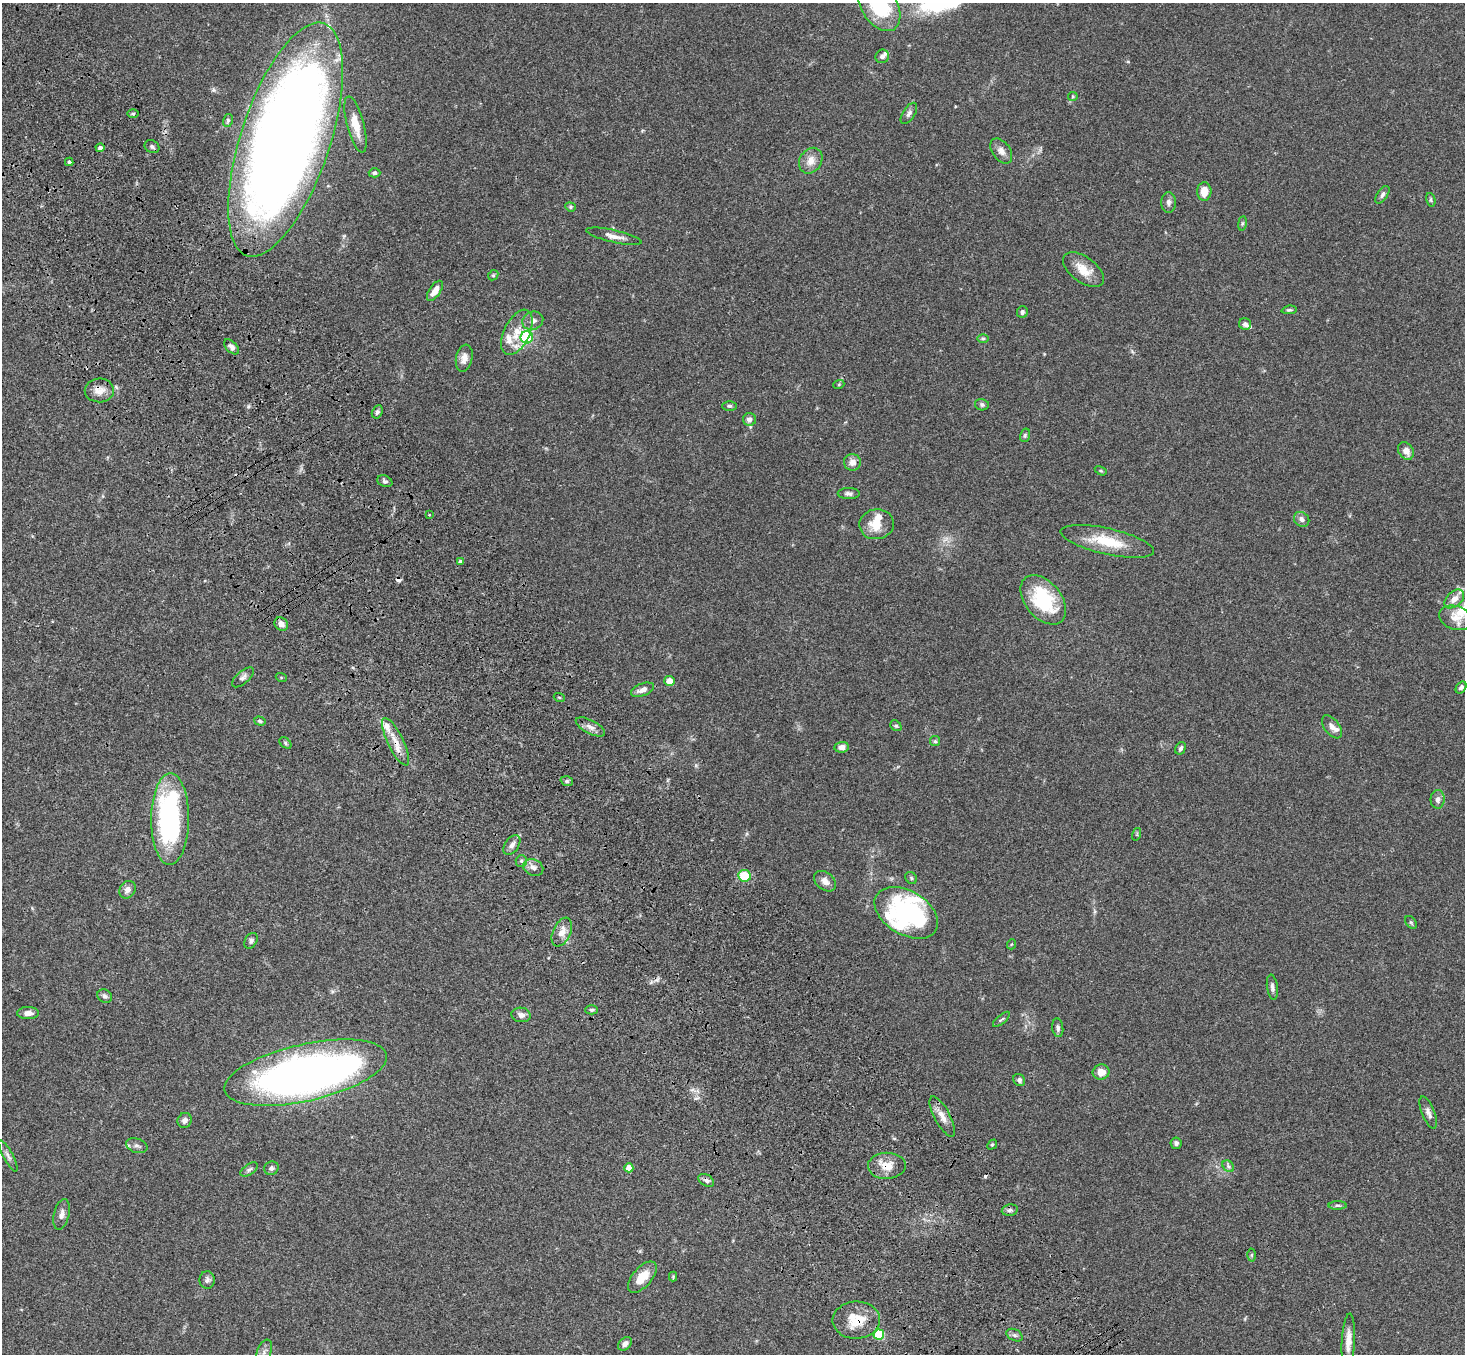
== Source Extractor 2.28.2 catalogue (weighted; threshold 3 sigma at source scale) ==
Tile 11 of 4 x 4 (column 3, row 3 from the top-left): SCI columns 3032-4494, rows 1727-3078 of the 6061 x 6017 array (HDU 1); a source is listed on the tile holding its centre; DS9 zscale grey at full resolution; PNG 1467 x 1356 px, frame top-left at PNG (2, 3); each listed source drawn as its Kron ellipse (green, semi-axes under 4 px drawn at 4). Shown black and unused: <1% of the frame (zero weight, under 3 of 4 exposures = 6% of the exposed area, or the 3 px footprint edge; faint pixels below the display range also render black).
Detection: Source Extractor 2.28.2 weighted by HDU 2 'WHT'; one run over the whole footprint, this tile lists its part. Background 0.0593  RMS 0.0053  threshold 0.0237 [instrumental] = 3 sigma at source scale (4.5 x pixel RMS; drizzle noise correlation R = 1.50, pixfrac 1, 0.05/0.05 arcsec/px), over >= 5 px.
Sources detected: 142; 1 too faint to see at this stretch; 5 inside a brighter object's white glare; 4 cosmic-ray / hot-pixel residue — neither listed nor drawn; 11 inside a brighter listed object's ellipse — not listed separately; the other 121 listed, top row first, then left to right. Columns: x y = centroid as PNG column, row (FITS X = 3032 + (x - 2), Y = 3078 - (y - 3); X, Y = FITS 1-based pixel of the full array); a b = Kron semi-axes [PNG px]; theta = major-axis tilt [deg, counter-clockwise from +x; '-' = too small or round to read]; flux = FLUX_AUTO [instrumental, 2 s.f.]
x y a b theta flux
879 5 28 17 -57 41
882 56 7 6 - 1.8
1073 96 4 4 - 0.6
133 113 5 3 - 0.67
909 113 12 6 57 1.8
228 120 6 5 - 0.92
356 124 29 8 -75 7.8
285 140 122 44 71 830
152 147 8 6 -30 1.5
100 148 4 4 - 1.7
1001 151 14 9 -54 3.4
811 161 13 10 57 5.3
69 162 4 4 - 0.72
375 173 6 4 -2 1
1204 191 9 7 88 6
1382 195 10 5 55 1.6
1431 200 7 4 -75 0.89
1168 202 10 7 90 2
570 207 5 4 - 0.73
1242 223 7 4 82 0.75
614 236 28 6 -13 3.8
1083 270 23 12 -36 8.7
493 275 5 4 - 0.74
435 291 11 5 57 4.4
1289 310 8 4 5 0.9
1022 312 6 5 - 1.4
533 321 11 9 24 3
1245 324 6 5 - 1.8
517 332 24 12 64 9.9
527 337 6 6 - 28
983 338 6 4 0 0.68
231 347 9 5 -45 2.1
464 358 14 8 78 3.7
839 384 5 3 - 0.54
99 390 14 12 2 5
982 405 7 5 -13 1.1
729 406 7 5 -1 1
377 412 7 5 62 1.2
750 419 6 6 - 2.3
1025 435 7 5 74 0.85
1406 451 9 7 -56 3.8
852 462 8 8 - 3.7
1101 471 6 4 -30 0.67
385 481 8 5 -23 1.2
849 494 11 5 -1 1.7
429 515 3 2 - 0.44
1302 519 8 7 - 2.2
877 524 17 15 7 9.6
1107 541 48 13 -13 19
460 561 4 3 - 0.69
1454 599 11 7 41 5
1043 600 28 18 -51 35
1455 618 17 12 -19 4.9
281 624 7 6 - 3.5
243 677 13 6 40 1.9
281 677 5 3 - 0.5
669 681 5 5 - 6.1
1461 687 6 4 54 1.5
643 690 12 6 21 3.7
559 697 5 3 - 0.49
260 721 6 4 -17 0.75
896 726 6 5 - 0.8
590 727 16 7 -28 3.2
1332 727 13 7 -52 3
935 741 5 5 - 0.79
396 742 26 7 -64 7.3
285 743 7 4 -39 0.85
842 747 7 5 4 2.6
1181 748 7 5 59 1.2
567 781 6 4 -19 0.87
1438 799 9 7 87 2.2
170 819 46 19 89 97
1137 834 6 4 73 0.63
512 845 11 7 55 2.6
521 861 6 5 - 1
533 867 10 8 -22 2.9
745 876 6 6 - 15
911 878 6 5 - 0.8
825 881 12 8 -38 3.5
127 890 9 7 56 3
906 913 34 22 -31 36
1411 922 7 4 -53 0.81
562 932 15 9 65 4.9
251 941 8 6 58 1.3
1012 944 5 3 - 0.49
1272 987 12 5 -82 1.7
105 996 8 6 -32 1.4
591 1010 6 4 -1 0.96
28 1013 11 6 0 3.2
521 1015 10 7 -9 2.6
1001 1019 10 3 39 0.91
1058 1028 9 5 -81 1.4
1101 1072 8 7 - 4.8
305 1073 83 28 13 310
1019 1080 6 5 - 1.4
1428 1112 17 6 -68 2.6
942 1117 22 7 -62 4.8
185 1120 8 7 - 2.2
1176 1143 6 5 - 1.3
992 1144 5 4 - 0.76
137 1146 11 7 -17 2.1
8 1156 18 5 -62 2
887 1166 19 13 1 7.8
1228 1166 6 5 - 1.1
271 1168 7 6 - 1.5
629 1168 4 4 - 8.2
249 1169 10 5 34 1.3
706 1180 8 5 -33 1.5
1338 1205 9 4 1 0.97
1010 1210 8 5 10 1.5
61 1214 15 7 76 3
1252 1255 6 4 89 0.73
642 1277 19 9 49 8.3
673 1277 5 4 - 0.55
207 1280 9 7 88 1.7
856 1320 24 18 2 14
879 1335 5 5 - 31
1014 1335 8 5 -26 1.3
1348 1341 27 6 87 5.4
625 1344 8 5 45 2.3
264 1352 13 7 67 3
Overlapping masked pixels (flux is a lower limit): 5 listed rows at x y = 285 140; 99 390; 396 742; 887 1166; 856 1320
Isophote crosses this tile's border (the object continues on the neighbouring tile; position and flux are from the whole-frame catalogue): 2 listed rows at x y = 879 5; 264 1352